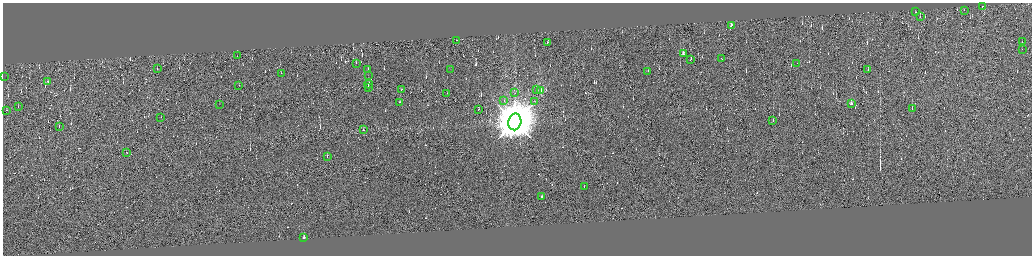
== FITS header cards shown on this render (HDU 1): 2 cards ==
NAXIS1  =                 4117
NAXIS2  =                 1014

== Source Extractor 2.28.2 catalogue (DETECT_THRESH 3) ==
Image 4117 x 1014 px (HDU 1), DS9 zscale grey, zoomed out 1/4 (1 PNG px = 4 x 4 image px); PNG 1034 x 258 px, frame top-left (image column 3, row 1011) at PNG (3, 3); each listed source drawn as its Kron ellipse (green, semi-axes under 4 px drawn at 4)
Background 0.313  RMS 3.9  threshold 11.7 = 3 sigma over >= 5 px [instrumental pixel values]
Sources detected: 624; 573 cannot appear on this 1/4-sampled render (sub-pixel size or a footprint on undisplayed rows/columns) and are neither listed nor drawn; the other 51 listed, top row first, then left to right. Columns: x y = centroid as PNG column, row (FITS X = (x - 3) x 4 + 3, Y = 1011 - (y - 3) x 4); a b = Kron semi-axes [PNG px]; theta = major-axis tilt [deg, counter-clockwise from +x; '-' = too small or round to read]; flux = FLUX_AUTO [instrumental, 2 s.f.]
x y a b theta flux
983 6 2 1 - 5.3e+03
964 10 2 1 - 1.1e+04
915 12 2 1 - 1.3e+04
920 16 2 1 - 6.3e+03
731 26 3 1 - 5.8e+04
457 40 2 1 - 1.4e+04
1022 41 3 1 - 6.9e+02
548 42 2 1 - 1.5e+04
1022 49 2 1 - 3.1e+03
683 54 2 1 - 1.4e+04
237 56 2 1 - 5.9e+03
722 58 2 1 - 1.2e+05
691 59 2 1 - 2.4e+04
356 63 2 1 - 4.6e+03
797 63 2 1 - 2.7e+04
157 68 2 1 - 1.9e+03
368 69 3 1 - 3.5e+03
868 69 2 1 - 2.9e+03
451 70 2 1 - 3.6e+02
648 71 2 1 - 1.8e+04
281 73 2 1 - 1.6e+04
368 75 2 1 - 4.8e+02
4 76 2 1 - 1.7e+03
48 81 2 1 - 2.9e+03
368 84 4 1 - 2.2e+05
239 85 2 1 - 9.5e+03
368 87 4 1 - 2.1e+05
402 89 2 1 - 2.3e+04
536 89 3 2 - 1.8e+03
540 90 2 2 - 1.3e+05
447 93 2 1 - 1.7e+04
515 93 2 2 - 7.2e+02
504 100 2 1 - 1.1e+04
535 101 3 1 - 7.0e+02
400 102 2 1 - 1.3e+04
851 103 2 1 - 2.2e+04
220 104 2 1 - 8.1e+03
18 106 2 1 - 1.0e+04
912 108 2 1 - 1.5e+04
479 109 2 1 - 1.4e+04
7 110 2 1 - 6.2e+03
161 117 2 1 - 1.2e+03
773 121 2 1 - 2.5e+04
515 122 8 6 78 1.6e+07
59 126 3 1 - 1.8e+03
363 130 2 1 - 5.8e+03
127 152 2 1 - 1.3e+04
327 156 2 1 - 3.4e+03
584 186 2 1 - 8.5e+03
542 197 2 1 - 2.2e+04
304 237 2 1 - 1.5e+04
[573 sub-pixel or undisplayed-footprint detections neither listed nor drawn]